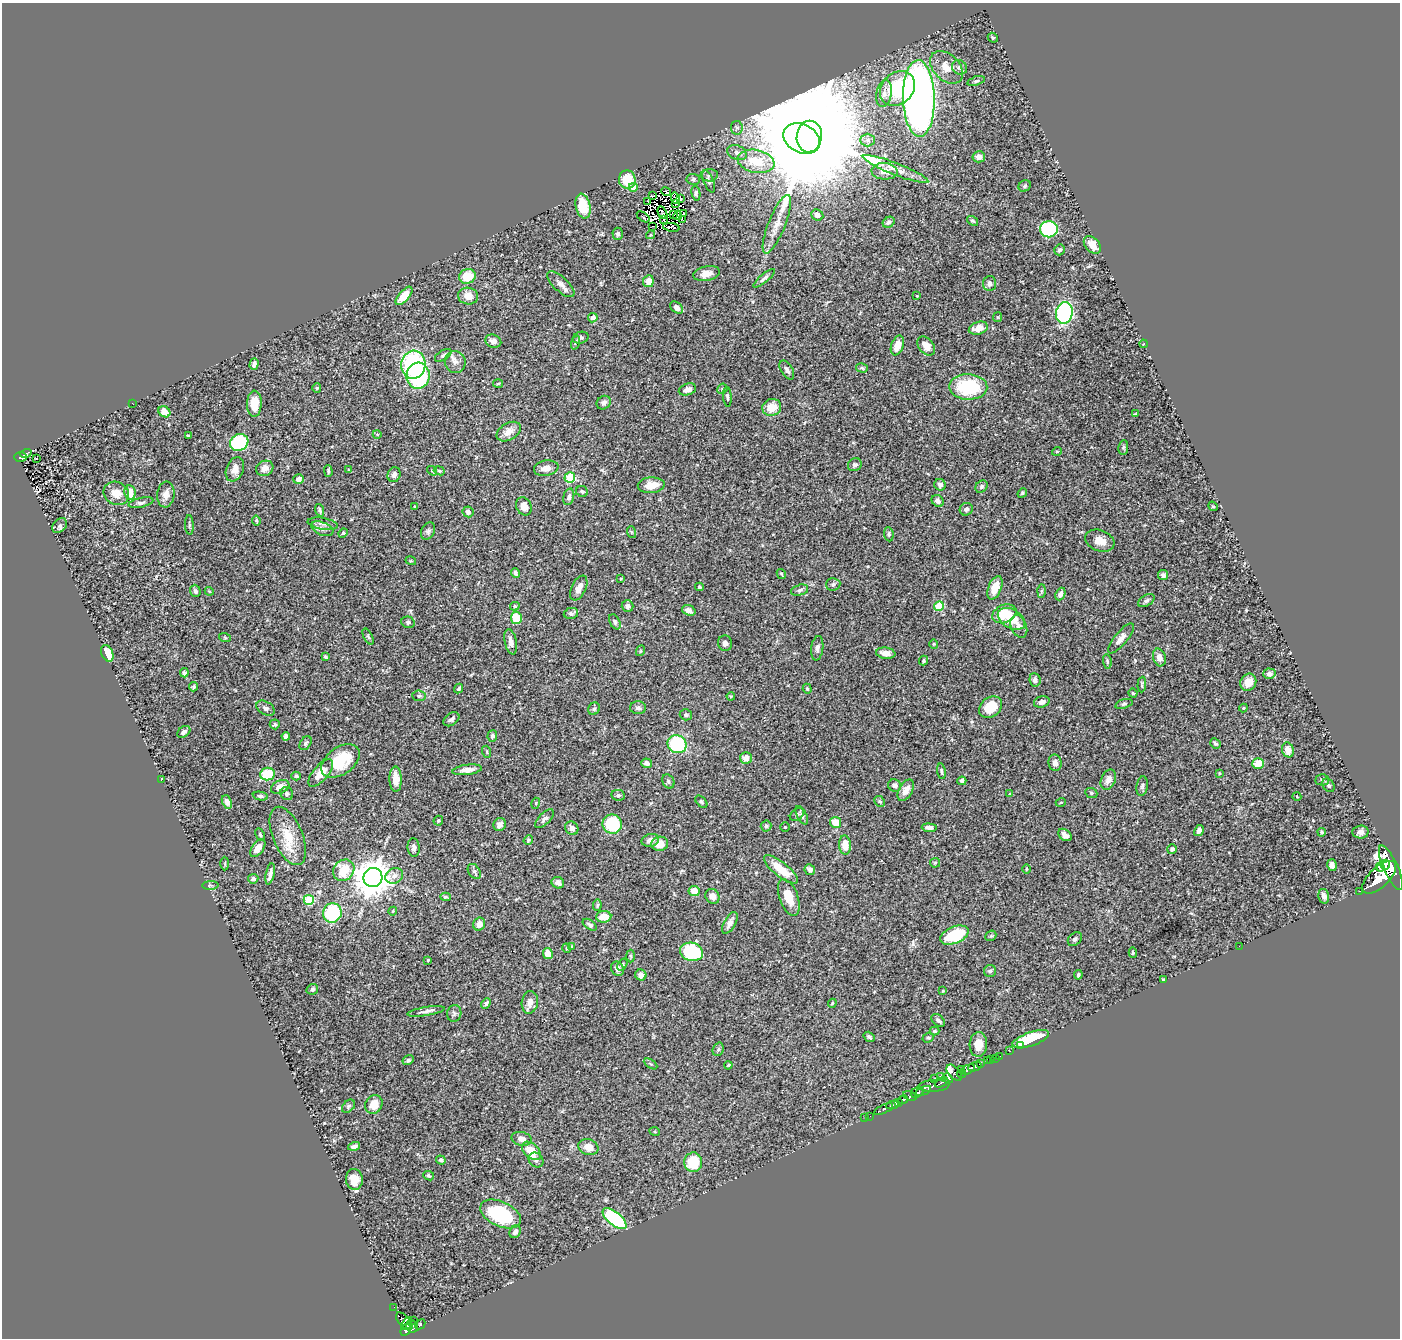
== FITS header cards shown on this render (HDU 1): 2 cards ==
NAXIS1  =                 1398
NAXIS2  =                 1336

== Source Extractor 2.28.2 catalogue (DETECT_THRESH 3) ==
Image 1398 x 1336 px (HDU 1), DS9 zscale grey, 1 PNG px = 1 image px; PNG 1402 x 1340 px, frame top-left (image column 1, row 1336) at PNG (2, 3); each listed source drawn as its Kron ellipse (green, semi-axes under 4 px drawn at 4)
Background 0.453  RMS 0.023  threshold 0.0678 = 3 sigma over >= 5 px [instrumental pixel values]
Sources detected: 380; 6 with non-positive FLUX_AUTO (blend fragments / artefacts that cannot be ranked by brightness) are neither listed nor drawn; the other 374 listed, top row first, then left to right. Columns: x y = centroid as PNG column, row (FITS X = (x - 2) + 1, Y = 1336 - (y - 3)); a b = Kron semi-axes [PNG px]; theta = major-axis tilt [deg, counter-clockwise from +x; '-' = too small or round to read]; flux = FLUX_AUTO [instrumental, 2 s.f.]
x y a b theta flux
993 38 5 4 - 2.1
947 67 19 13 -44 21
959 67 8 7 - 4.6
976 81 9 4 18 2.9
897 88 19 15 43 89
884 94 14 7 81 9.8
919 98 38 16 -89 1400
737 128 7 6 - 3.1
809 137 16 12 82 66000
802 138 19 14 -27 11000
867 140 7 6 - 5.7
737 153 10 7 -24 6.4
979 157 6 5 - 8.9
756 161 18 11 -11 44
896 169 35 6 -21 19
884 171 13 8 -3 11
709 175 8 6 4 4.4
627 179 9 8 - 38
693 179 7 5 -8 2.9
709 181 12 5 -67 4.1
1025 186 6 5 - 2.6
633 187 4 4 - 17
666 192 5 2 - 0.38
696 193 7 4 -81 3.3
652 196 3 2 - 1.7
675 198 5 4 - 0.13
681 199 3 2 - 1.5
648 201 3 2 - 0.6
676 204 4 2 - 0.3
583 206 12 7 -77 39
662 213 7 2 -62 1.7
673 214 3 2 - 1.5
684 214 3 2 - 1.6
678 215 4 2 - 0.54
817 215 6 5 - 7.4
643 217 7 2 -36 4.7
663 219 2 2 - 0.92
683 220 4 2 - 1.6
972 221 6 4 -36 2.4
889 222 6 5 - 4
777 224 31 8 68 20
653 227 3 2 - 0.16
671 227 8 3 -9 6.4
1049 229 9 8 - 140
618 234 6 5 - 4.1
651 235 4 4 - 1.6
1092 245 10 7 -49 17
1060 250 6 5 - 3.4
707 274 13 7 12 14
467 276 8 7 - 35
764 278 13 4 39 4.8
648 281 6 5 - 15
990 283 7 6 - 5.8
561 284 17 7 -43 9.1
404 296 11 5 48 26
468 296 10 8 -11 13
917 296 2 2 - 0.88
676 308 7 5 -41 8.1
1064 313 11 8 81 200
998 317 5 4 - 1.6
593 318 5 4 - 7.3
978 328 10 6 19 17
581 338 8 5 17 4.4
493 341 8 6 -23 7.3
575 343 7 3 71 2.3
1143 344 4 2 - 1
897 345 10 6 70 22
926 346 10 7 -52 12
443 355 9 5 32 3.6
455 362 11 10 - 9.3
254 364 6 4 72 5.5
413 365 14 12 86 190
862 368 6 4 -15 2.1
787 370 10 5 -58 5.5
418 376 13 11 84 150
498 383 5 3 - 1.7
968 387 19 13 -2 100
317 388 5 4 - 1.5
687 389 9 5 17 7.3
722 389 5 5 - 2.7
727 397 10 3 -86 2.5
132 403 2 2 - 0.89
604 403 7 6 - 5.4
254 404 13 7 89 33
772 407 9 8 - 27
164 412 6 5 - 15
1136 414 3 3 - 1.4
509 432 13 8 30 15
377 434 4 3 - 1.3
188 436 3 2 - 2.1
239 442 9 8 - 110
1123 448 7 5 83 2.4
1057 451 5 3 - 1.4
26 453 6 3 18 38
20 457 6 4 -4 87
36 458 3 3 - 2.7
855 465 7 6 - 3.7
265 468 9 7 27 9.4
546 468 12 7 10 11
235 469 12 8 68 13
349 470 4 3 - 1.4
328 471 6 3 -89 2.3
432 471 5 3 - 1.4
439 471 5 4 - 2.1
394 475 7 6 - 5
570 477 5 5 - 86
299 479 5 5 - 6.9
651 485 13 8 3 23
940 485 6 5 - 3.5
981 487 7 5 48 3
582 491 6 5 - 3
130 492 7 5 -81 20
116 493 13 11 -29 16
1022 493 5 4 - 1.8
166 494 13 8 84 11
569 497 8 5 74 4.2
938 501 7 5 -42 4.5
141 503 12 4 12 4.5
414 506 3 2 - 1
524 506 9 7 -64 15
1213 506 5 4 - 1.7
966 509 7 6 - 4.2
320 510 6 4 -69 2.8
468 512 5 5 - 4.8
256 520 5 4 - 2.3
323 524 15 6 -9 6.9
60 525 8 6 47 4.1
189 525 10 3 -87 2.5
322 529 11 6 -21 7.1
428 531 9 6 61 3.8
631 532 6 4 -71 1.8
343 533 5 4 - 1.9
889 534 7 4 -82 2.7
1100 541 15 10 -21 16
411 561 5 3 - 1.3
515 573 5 3 - 3.7
781 574 5 3 - 1.6
1163 575 5 5 - 5.2
621 579 3 3 - 1.4
833 584 7 6 - 3.8
699 587 4 4 - 2.5
579 588 13 7 65 13
995 588 12 6 69 23
800 590 9 5 15 4.3
195 591 6 5 - 4.1
209 591 4 3 - 1.3
1041 591 7 4 89 2.7
1060 594 6 4 67 5.9
1146 601 9 5 31 4.4
515 606 5 4 - 2.2
627 606 6 6 - 5.3
939 606 5 4 - 54
689 610 7 5 -20 6.8
571 613 7 5 10 4.8
1004 614 12 9 23 40
516 618 6 5 - 39
1011 619 15 9 -30 31
408 622 7 5 -15 3.1
615 622 8 5 -62 3.5
1019 626 12 8 -67 7.7
368 637 9 4 -63 2.4
225 638 6 4 -20 1.5
1121 638 18 6 51 9.9
511 642 13 6 -78 8.7
725 643 8 7 - 5
934 644 4 4 - 1.5
817 648 12 6 82 5.3
640 651 5 3 - 1.3
107 653 9 5 -66 30
886 653 10 5 -9 11
325 657 4 3 - 2.2
1159 657 9 6 -74 7.2
923 661 5 4 - 2.3
1107 661 7 4 -83 2.3
184 673 4 3 - 3
1269 674 6 5 - 5.7
1035 680 7 5 -82 4.7
1248 682 9 7 58 16
1142 684 8 3 87 2.4
194 687 5 4 - 2.2
458 689 5 4 - 2.6
807 689 5 4 - 1.8
1133 693 4 4 - 1.4
419 696 6 5 - 3.1
731 696 4 3 - 1.3
1042 702 8 5 17 8.7
1124 704 9 4 19 3
991 707 12 9 37 39
266 708 10 6 -32 4.7
638 708 8 6 -2 4.4
1243 708 4 4 - 1.5
594 709 6 5 - 3.3
686 715 6 5 - 2.6
451 719 9 6 35 4.3
275 724 5 5 - 2.2
184 732 7 5 39 4.7
286 736 4 4 - 4.5
492 736 6 5 - 3.4
306 743 7 5 56 3.3
1215 743 5 4 - 2.8
677 744 10 8 -31 130
1288 750 7 6 - 15
487 752 6 4 -72 1.8
746 758 6 6 - 14
340 761 22 13 36 64
647 763 5 4 - 5.3
1055 763 8 6 -80 6.4
1258 763 6 5 - 27
467 770 15 5 8 10
941 771 8 4 -83 2.8
321 773 17 7 49 26
1219 773 3 2 - 1.2
267 774 7 6 - 45
296 776 5 4 - 2.5
161 779 3 2 - 0.96
396 779 13 6 -88 20
1108 780 10 7 66 10
1322 780 6 5 - 3.2
668 781 7 5 -60 3.1
962 781 4 4 - 4.6
895 785 7 6 - 6.7
1328 785 7 5 -56 3.1
1142 786 10 5 81 4
280 787 9 6 23 15
906 790 12 6 60 13
1091 793 6 5 - 2.3
287 794 7 6 - 3.5
1010 794 4 3 - 1.9
618 795 7 5 -10 3.2
260 796 8 4 -9 2.9
1297 797 4 3 - 1.2
880 801 6 5 - 2.3
227 802 7 4 -65 7.1
701 802 7 4 -46 2.5
1061 802 5 3 - 1.1
536 803 5 3 - 1.4
797 814 8 5 39 3.5
802 815 10 5 -64 4.4
545 819 12 5 45 5.2
438 821 5 4 - 2.3
835 822 5 5 - 26
612 824 10 9 - 87
500 825 7 6 - 6.3
766 826 5 5 - 2.7
785 827 4 4 - 1.5
572 828 7 6 - 7
929 828 7 4 -5 5.9
1199 831 6 4 59 4.2
1322 832 4 3 - 2
1360 832 8 6 4 6.8
260 835 6 4 -63 2.1
1065 835 7 5 -37 8.7
288 836 31 15 -67 40
528 840 5 4 - 1.8
650 840 9 6 14 8.3
660 844 8 7 - 16
845 845 9 6 -88 21
258 848 10 6 54 13
414 848 9 6 -84 6.3
1172 849 5 4 - 3.4
935 863 5 5 - 1.8
225 864 7 3 -90 1.7
1332 865 6 4 -76 7
1385 865 5 4 - 340
1380 867 5 4 - 150
1391 868 24 7 -65 2300
781 869 21 7 -39 35
1026 869 5 3 - 1.4
344 870 11 10 - 40
810 870 5 5 - 5.2
474 871 8 5 -54 3.6
270 874 11 3 78 6.3
394 876 9 7 29 8.2
373 877 9 9 - 3900
1379 877 21 10 44 3000
253 879 5 4 - 4.7
558 883 6 5 - 6.2
210 885 8 3 2 1.9
694 891 5 5 - 25
1360 891 3 2 - 31
712 896 8 6 -57 8.6
1324 896 7 5 -75 6.4
445 897 5 4 - 2.2
789 897 19 9 -70 27
309 900 5 5 - 86
597 905 6 4 82 1.9
393 911 4 3 - 1.3
332 913 10 9 - 100
604 917 7 6 - 24
730 923 12 5 60 8
479 924 6 5 - 10
590 925 8 4 -37 3.9
954 935 15 8 22 70
991 936 6 5 - 2
1075 939 8 6 43 3.6
572 946 4 3 - 1.5
1239 946 2 2 - 2.3
566 948 5 3 - 1.2
692 952 12 9 -14 110
548 953 6 5 - 19
1133 953 5 4 - 2.2
630 956 6 4 -88 2.3
428 960 3 2 - 1.2
622 964 6 4 54 2.4
617 969 7 6 - 8.7
990 971 6 6 - 3.4
641 975 6 5 - 8.4
1078 975 5 3 - 2.1
1163 980 4 2 - 1.4
312 989 6 5 - 4.3
943 991 3 2 - 1.7
530 1002 11 8 81 11
832 1003 4 3 - 1.5
486 1004 6 4 47 4.4
426 1011 19 4 9 5.5
454 1013 8 7 - 3.9
938 1020 8 5 -42 4.5
934 1031 5 4 - 2.2
869 1037 6 4 -33 2.9
928 1038 6 4 19 2.8
1031 1039 19 7 19 58
978 1044 12 8 87 18
1021 1046 3 2 - 9.5
718 1049 7 5 70 3.1
1010 1051 3 2 - 5.4
1000 1056 3 2 - 10
995 1058 2 2 - 7.6
408 1060 6 4 35 3.6
991 1060 3 3 - 37
987 1061 4 3 - 44
650 1064 7 3 -32 1.8
981 1064 4 3 - 150
728 1065 4 3 - 1.4
975 1067 7 4 20 310
961 1069 2 2 - 18
968 1070 8 4 28 360
954 1073 10 5 -47 58
962 1074 4 3 - 81
940 1076 2 2 - 14
948 1078 5 4 - 240
935 1079 3 2 - 6.3
941 1082 7 3 27 160
934 1086 15 6 3 290
923 1091 8 3 22 190
917 1093 6 5 - 480
910 1096 7 4 -21 370
903 1100 5 3 - 290
898 1102 4 3 - 160
374 1104 10 8 57 20
892 1105 6 3 9 160
348 1106 7 5 43 3.2
883 1109 10 3 25 140
870 1116 2 2 - 11
865 1118 2 2 - 7.3
655 1132 5 3 - 1.4
521 1139 10 7 -13 9.9
354 1146 6 4 16 5.4
588 1147 10 7 -20 14
531 1151 11 7 -43 32
441 1160 5 4 - 3.2
536 1160 8 6 -45 4.9
693 1162 10 9 - 51
429 1176 5 4 - 2.8
354 1179 10 8 -83 21
501 1214 21 12 -25 110
615 1219 14 6 -40 140
515 1232 6 5 - 6
394 1307 2 2 - 4.4
413 1320 2 2 - 23
404 1321 11 5 -48 270
407 1323 7 3 62 190
420 1324 6 3 44 100
412 1327 6 6 - 200
406 1330 6 4 61 250
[6 non-positive-flux detections neither listed nor drawn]